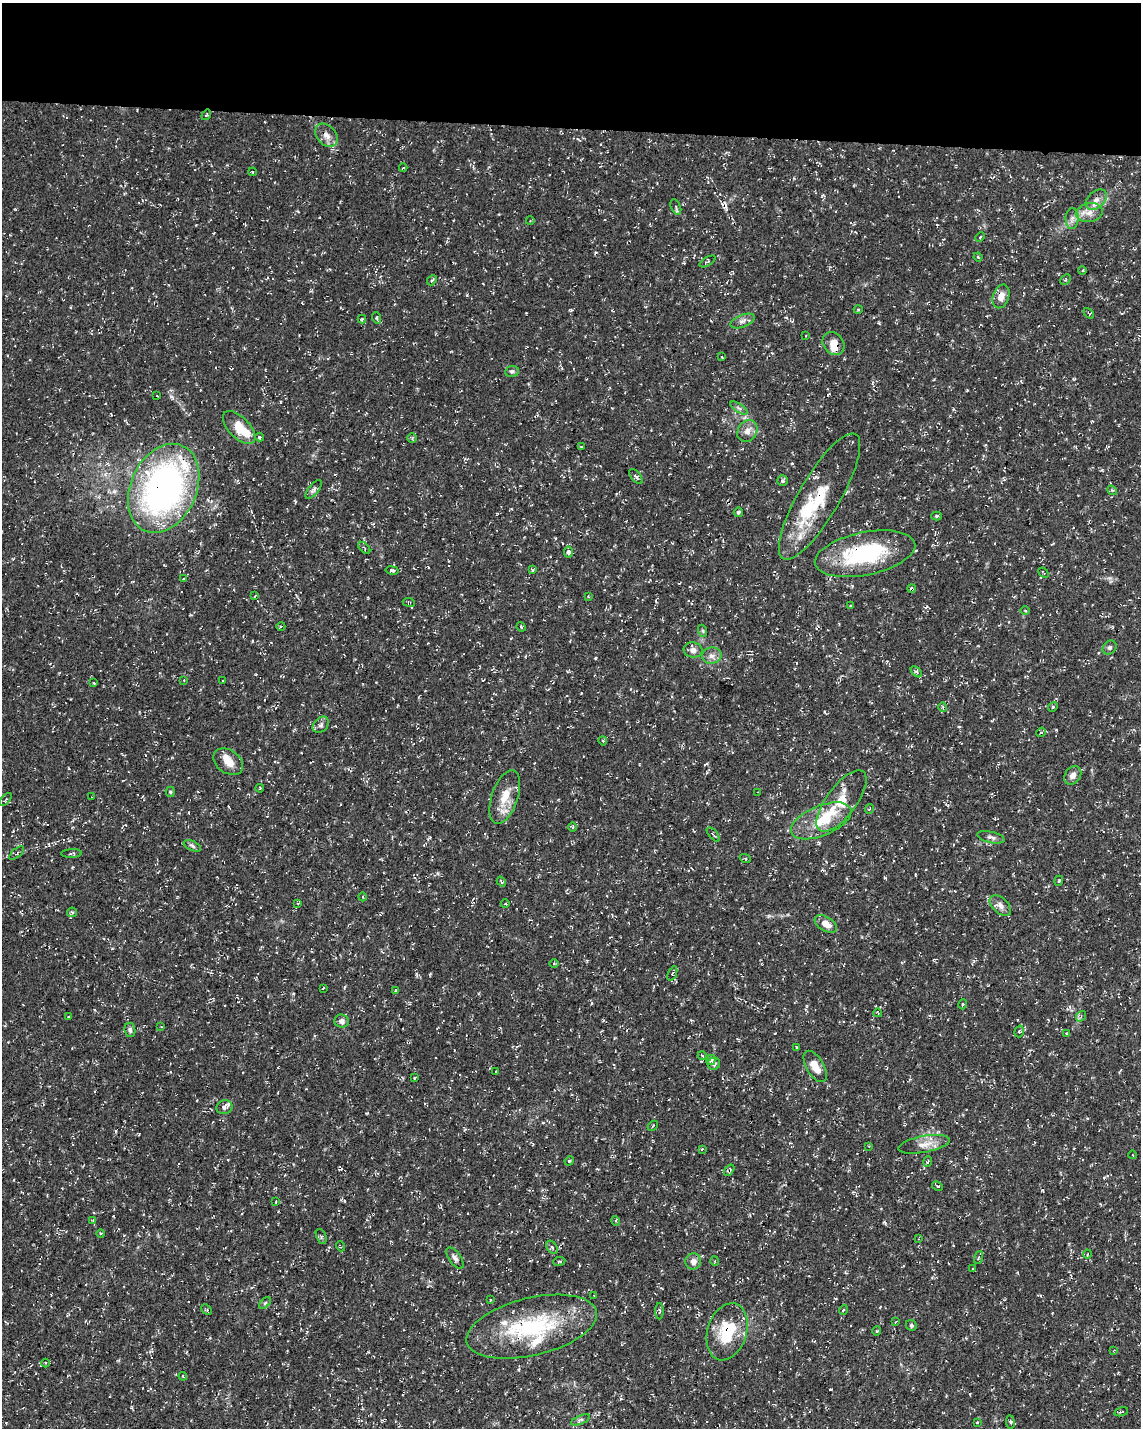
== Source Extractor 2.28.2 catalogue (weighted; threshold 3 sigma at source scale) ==
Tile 3 of 4 x 3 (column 3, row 1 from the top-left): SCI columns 2292-3430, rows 3146-4571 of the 4576 x 4806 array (HDU 1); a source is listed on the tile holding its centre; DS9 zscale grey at full resolution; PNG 1143 x 1430 px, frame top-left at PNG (2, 3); each listed source drawn as its Kron ellipse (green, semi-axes under 4 px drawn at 4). Shown black and unused: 9% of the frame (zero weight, under 3 of 4 exposures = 1% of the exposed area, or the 3 px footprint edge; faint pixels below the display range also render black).
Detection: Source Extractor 2.28.2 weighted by HDU 2 'WHT'; one run over the whole footprint, this tile lists its part. Background 0.0123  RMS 0.0021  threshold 0.00948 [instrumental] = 3 sigma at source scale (4.5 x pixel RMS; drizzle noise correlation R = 1.50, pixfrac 1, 0.0396/0.0396 arcsec/px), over >= 5 px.
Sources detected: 183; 11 cosmic-ray / hot-pixel residue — neither listed nor drawn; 15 inside a brighter listed object's ellipse — not listed separately; the other 157 listed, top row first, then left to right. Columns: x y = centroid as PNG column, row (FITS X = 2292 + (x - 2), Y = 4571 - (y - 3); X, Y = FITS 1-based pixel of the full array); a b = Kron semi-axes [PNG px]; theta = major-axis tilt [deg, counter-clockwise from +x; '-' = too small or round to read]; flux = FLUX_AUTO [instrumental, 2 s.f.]
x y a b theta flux
206 115 5 3 - 0.2
326 135 13 9 -48 1.5
403 168 4 2 - 0.13
253 172 4 3 - 0.3
1096 200 12 8 42 1.4
676 207 8 5 -67 0.41
1089 213 13 9 11 1.9
1072 218 10 6 89 0.86
530 221 4 3 - 0.16
980 237 5 3 - 0.23
978 257 4 3 - 0.21
707 261 9 4 30 0.4
1082 271 4 2 - 0.21
1065 279 6 3 45 0.22
432 280 6 4 47 0.53
1001 296 12 8 72 1.7
858 310 4 3 - 0.19
1089 313 6 2 -45 0.18
377 318 6 3 -72 0.28
362 319 4 4 - 0.22
743 321 13 6 21 0.87
806 335 4 2 - 0.15
833 344 12 10 -49 2.1
722 357 3 2 - 0.17
512 371 7 5 7 0.45
157 396 3 2 - 0.12
739 408 10 4 -33 0.51
239 428 20 10 -45 4.5
747 431 11 9 58 1.5
260 437 4 4 - 0.23
412 438 4 4 - 0.27
581 446 3 2 - 0.2
636 476 9 4 -51 0.51
782 481 5 5 - 0.47
164 488 46 33 65 70
314 489 11 5 51 0.57
1112 490 5 4 - 0.27
820 496 72 20 59 12
738 512 5 4 - 0.39
936 516 5 4 - 0.29
364 548 7 3 -45 0.26
568 552 5 4 - 0.74
865 554 51 21 12 19
392 570 6 4 -10 0.32
533 570 4 3 - 0.25
1043 573 6 2 -42 0.21
183 579 2 2 - 0.17
912 589 4 3 - 0.7
255 596 3 3 - 0.2
588 596 3 3 - 0.21
409 602 6 3 -7 0.23
850 605 3 3 - 0.22
1025 610 5 3 - 0.2
281 626 4 3 - 0.24
521 627 5 4 - 0.23
703 631 6 4 -72 0.31
1110 648 8 6 43 0.57
693 650 9 7 -8 1.2
712 656 10 8 12 1.1
916 672 7 4 -45 0.38
184 680 3 3 - 0.2
223 680 3 2 - 0.12
94 683 4 3 - 0.15
943 707 4 4 - 0.28
1053 707 5 4 - 0.28
321 725 9 6 45 0.69
1041 732 5 4 - 0.24
603 741 4 4 - 0.27
228 762 16 11 -35 2.7
1073 775 10 7 53 1.1
260 788 4 3 - 0.17
170 792 5 5 - 0.26
758 792 2 2 - 0.12
91 797 2 2 - 0.16
505 797 28 13 71 4.3
6 799 8 3 51 0.22
841 801 36 15 53 6.2
869 809 5 3 - 0.2
821 821 32 15 22 6.6
572 827 5 3 - 0.22
713 834 8 3 -49 0.29
991 837 14 5 -13 0.81
192 846 9 4 -25 0.48
17 853 9 2 41 0.25
72 853 10 4 2 0.37
745 858 6 3 -20 0.24
1059 881 5 4 - 0.24
501 882 5 3 - 0.28
363 897 4 3 - 0.19
298 903 4 3 - 0.21
505 904 4 3 - 0.21
1000 905 13 7 -42 1.3
72 912 5 4 - 0.29
826 924 12 7 -33 2.1
554 963 5 3 - 0.17
672 973 8 2 68 0.24
323 988 3 2 - 0.14
396 990 4 3 - 0.25
963 1004 5 3 - 0.26
878 1013 4 2 - 0.16
1081 1016 6 4 50 0.39
69 1017 3 3 - 0.25
342 1021 7 6 - 0.89
161 1027 3 2 - 0.14
130 1030 7 5 -81 0.55
1019 1031 6 4 72 0.34
1067 1034 3 3 - 0.19
796 1047 3 2 - 0.16
702 1055 4 3 - 0.19
711 1060 5 4 - 0.6
714 1064 6 6 - 0.59
815 1066 17 8 -59 2.7
496 1072 3 3 - 0.21
415 1078 3 2 - 0.2
224 1107 8 7 - 0.84
653 1126 6 2 46 0.18
924 1144 26 8 10 2.4
869 1146 2 2 - 0.13
702 1149 4 3 - 0.21
1133 1155 4 2 - 0.13
569 1161 5 3 - 0.25
928 1162 5 3 - 0.25
729 1170 6 4 52 0.33
937 1186 5 3 - 0.21
276 1202 4 2 - 0.16
93 1220 4 3 - 0.17
616 1221 5 3 - 0.2
101 1233 4 3 - 0.18
321 1236 8 5 -66 0.34
919 1238 4 2 - 0.15
340 1246 5 2 - 0.22
552 1247 7 5 -53 0.41
1088 1254 4 3 - 0.19
979 1257 7 3 71 0.25
455 1258 12 6 -54 0.83
559 1261 6 3 7 0.26
715 1261 5 3 - 0.23
693 1262 8 8 - 1.3
973 1269 3 2 - 0.21
594 1295 2 2 - 0.12
490 1300 4 2 - 0.16
265 1303 7 4 45 0.32
206 1310 6 3 -45 0.28
843 1310 5 3 - 0.2
659 1311 8 3 90 0.27
895 1322 4 2 - 0.16
911 1325 6 5 - 0.35
532 1327 67 29 14 22
876 1331 5 3 - 0.21
727 1332 29 19 72 9.3
1114 1350 4 2 - 0.13
45 1363 4 3 - 0.17
183 1376 4 3 - 0.3
1121 1412 7 3 16 0.27
581 1420 10 4 22 0.44
1010 1422 6 3 -82 0.3
977 1423 3 2 - 0.18
Overlapping masked pixels (flux is a lower limit): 10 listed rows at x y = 206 115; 1001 296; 833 344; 164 488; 820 496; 865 554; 912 589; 729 1170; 532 1327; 727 1332
Unlisted compact peaks at least as high as the median listed source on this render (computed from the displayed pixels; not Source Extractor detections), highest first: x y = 595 658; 467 295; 967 390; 884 1222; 1102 470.